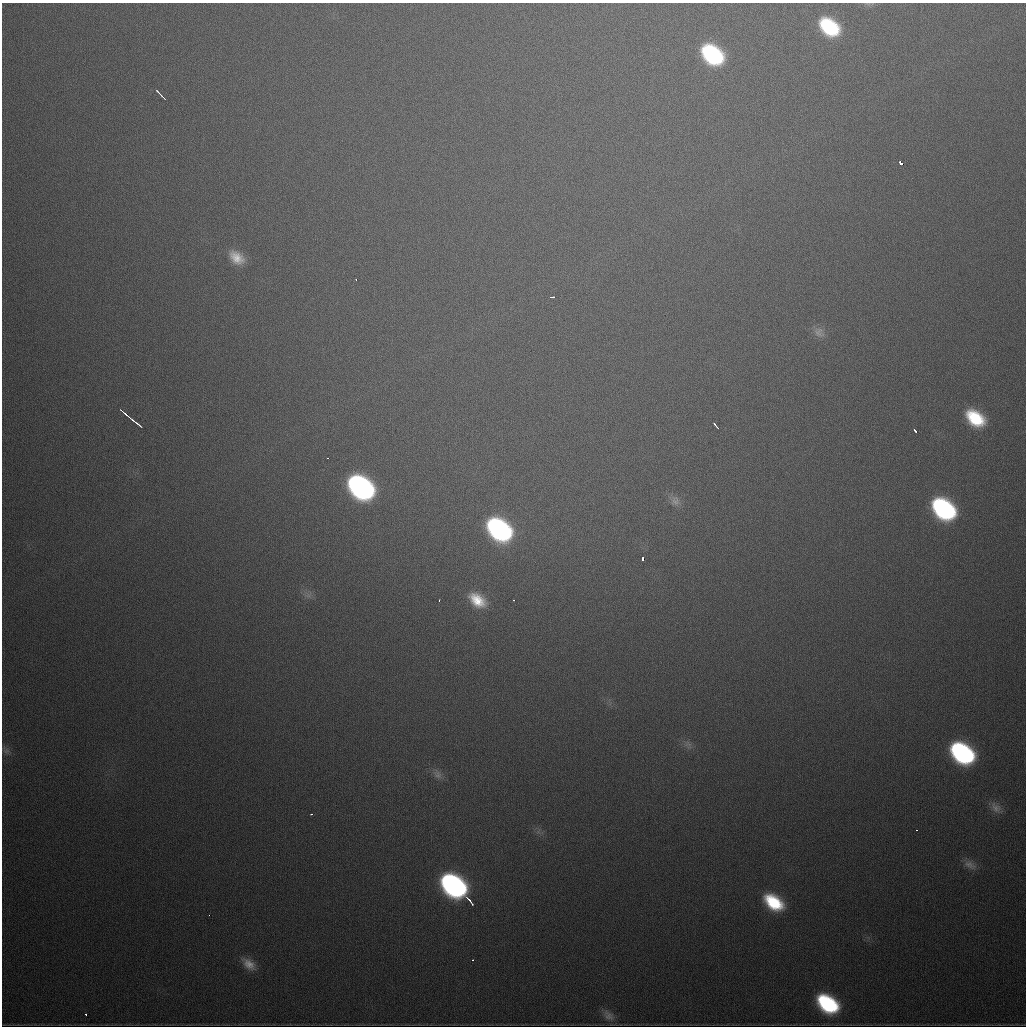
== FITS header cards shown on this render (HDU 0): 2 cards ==
NAXIS1  =                 1024
NAXIS2  =                 1024

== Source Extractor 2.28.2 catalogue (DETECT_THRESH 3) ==
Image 1024 x 1024 px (HDU 0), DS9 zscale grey, 1 PNG px = 1 image px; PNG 1028 x 1028 px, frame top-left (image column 1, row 1024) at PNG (2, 3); no overlay
Background 656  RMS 21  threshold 61.6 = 3 sigma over >= 5 px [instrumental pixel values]
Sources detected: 39; all 39 listed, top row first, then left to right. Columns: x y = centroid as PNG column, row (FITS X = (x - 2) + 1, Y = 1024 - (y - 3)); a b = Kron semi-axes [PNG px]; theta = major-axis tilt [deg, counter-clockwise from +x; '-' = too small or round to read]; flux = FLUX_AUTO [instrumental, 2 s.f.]
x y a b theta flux
829 27 20 14 -39 110000
712 55 21 15 -40 180000
160 94 13 2 -46 7200
901 163 5 3 - 19000
236 257 18 12 -40 25000
356 279 3 2 - 2500
552 297 5 2 - 4200
819 332 16 12 -41 12000
124 413 10 2 -39 11000
975 418 20 13 -38 75000
135 422 13 2 -37 9000
715 425 7 2 -51 4300
915 431 4 3 - 4500
328 458 3 2 - 2200
361 487 21 15 -39 480000
675 501 14 12 -71 11000
944 509 20 14 -40 270000
499 529 21 14 -40 340000
642 559 3 3 - 14000
439 600 3 2 - 1900
477 600 20 12 -36 37000
514 600 3 2 - 1600
688 744 12 6 -24 6600
6 751 10 8 7 5700
962 753 20 14 -38 290000
437 774 15 10 -55 10000
996 808 17 11 -50 13000
311 814 3 2 - 2000
916 830 3 2 - 1400
970 865 19 10 -25 12000
453 886 20 14 -38 450000
470 901 11 2 -50 7100
774 902 21 13 -37 80000
209 915 3 2 - 2000
472 960 2 2 - 1500
249 964 19 10 -42 18000
828 1004 19 12 -36 160000
86 1015 3 2 - 2900
608 1015 18 11 -42 13000